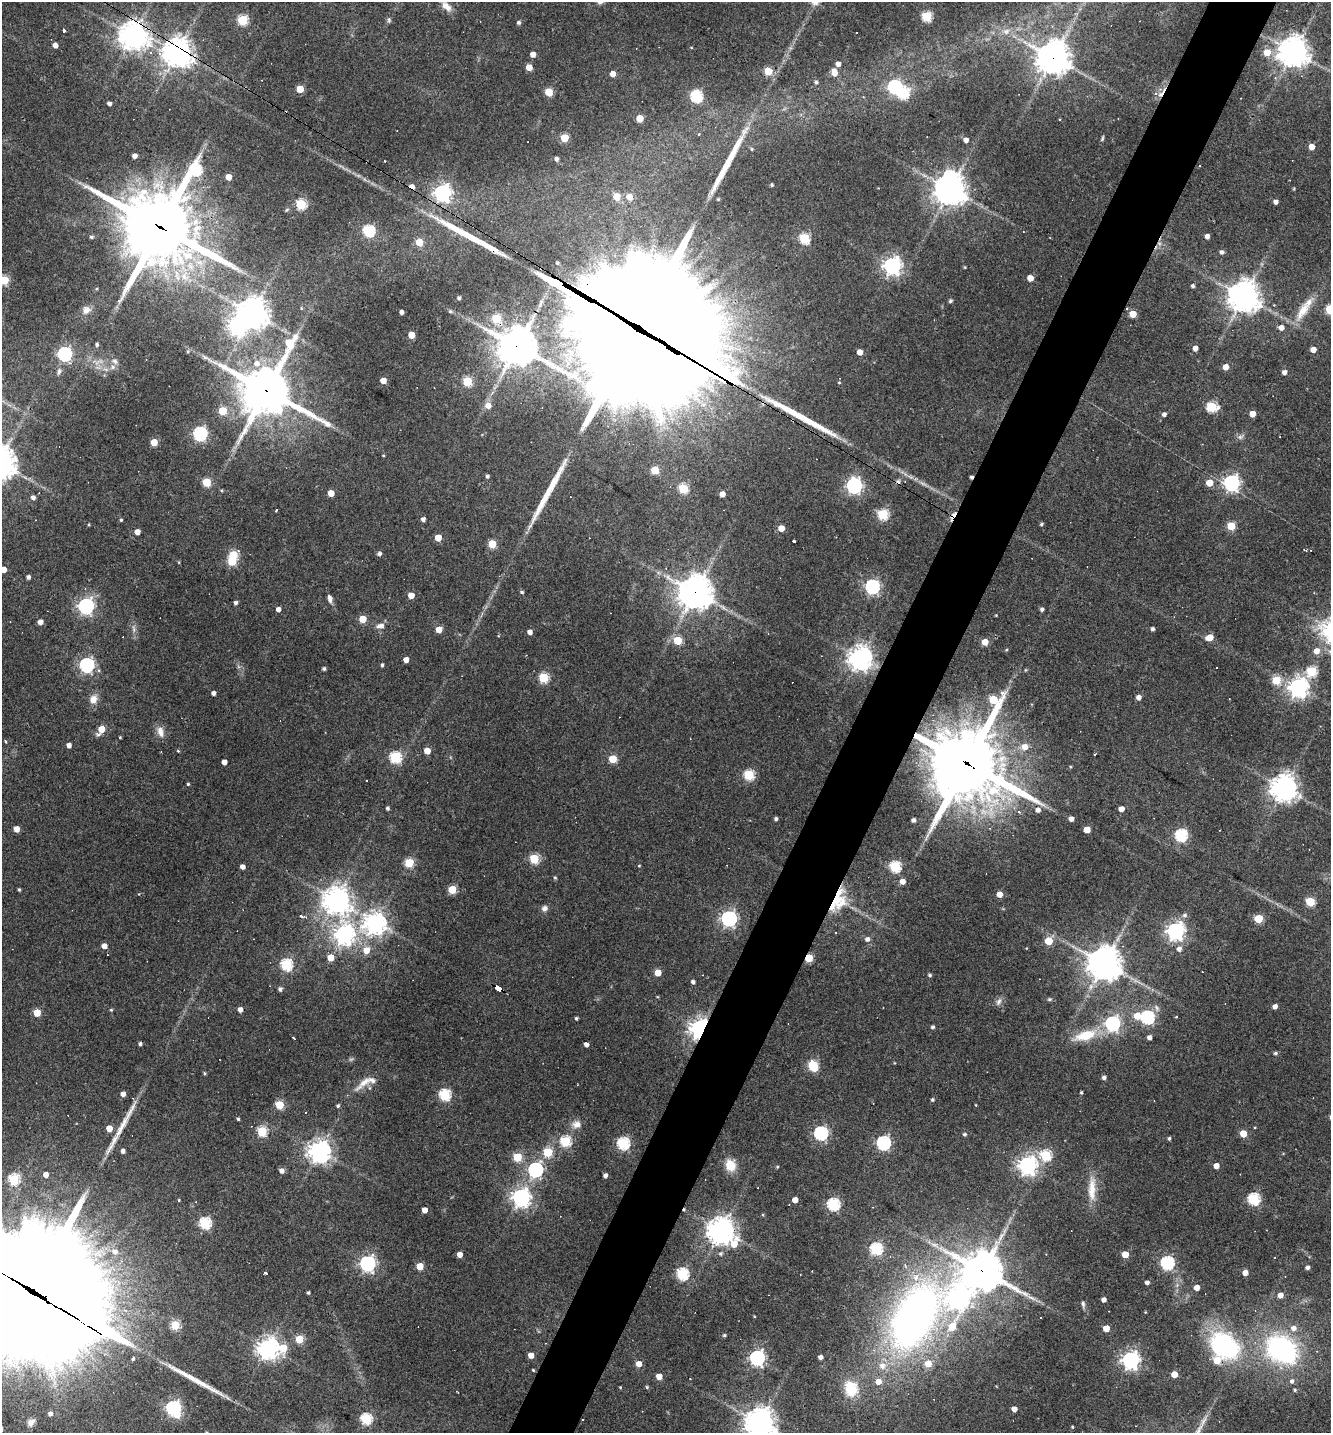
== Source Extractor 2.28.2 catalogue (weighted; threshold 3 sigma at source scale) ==
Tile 10 of 4 x 4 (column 2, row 3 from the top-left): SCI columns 1607-2935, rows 1432-2862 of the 5733 x 5723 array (HDU 1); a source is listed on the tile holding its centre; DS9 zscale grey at full resolution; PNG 1333 x 1435 px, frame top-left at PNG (2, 2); no overlay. Shown black and unused: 5% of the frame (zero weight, under 3 of 4 exposures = <1% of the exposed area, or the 3 px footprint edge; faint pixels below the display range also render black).
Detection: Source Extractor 2.28.2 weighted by HDU 2 'WHT'; one run over the whole footprint, this tile lists its part. Background 0.0711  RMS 0.0055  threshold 0.0249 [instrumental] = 3 sigma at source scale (4.5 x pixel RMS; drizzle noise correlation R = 1.50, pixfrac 1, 0.05/0.05 arcsec/px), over >= 5 px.
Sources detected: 398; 3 too faint to see at this stretch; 9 inside a brighter object's white glare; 25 cosmic-ray / hot-pixel residue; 6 long thin detections or spike segments (spike, bleed or trail) — not listed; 12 inside a brighter listed object's ellipse — not listed separately; the other 343 listed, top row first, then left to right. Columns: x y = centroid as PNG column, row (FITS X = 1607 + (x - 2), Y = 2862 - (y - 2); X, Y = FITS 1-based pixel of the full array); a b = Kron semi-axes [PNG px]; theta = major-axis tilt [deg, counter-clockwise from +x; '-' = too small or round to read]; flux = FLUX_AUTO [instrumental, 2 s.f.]
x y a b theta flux
446 6 15 8 -44 4.1
927 16 5 5 - 38
242 20 5 5 - 43
389 20 7 5 78 1.1
518 22 4 4 - 1.3
63 31 3 3 - 30
1006 31 11 8 27 3.6
133 36 9 8 - 680
55 45 4 4 - 3.5
691 47 4 3 - 0.4
177 52 10 9 - 630
1267 52 6 6 - 9.4
1293 52 9 9 - 760
533 54 4 4 - 4.4
1053 58 11 11 - 870
838 64 4 4 - 3.6
529 67 5 4 - 8.1
768 71 5 5 - 19
834 72 7 5 -80 6
613 74 4 4 - 5.3
816 82 5 4 - 1.1
895 87 6 6 - 100
300 89 5 5 - 14
549 92 5 5 - 19
1161 93 20 4 56 3.9
696 96 6 6 - 74
109 103 4 3 - 2
640 118 5 5 - 14
699 134 3 3 - 2.7
564 138 5 5 - 18
1102 138 8 4 67 0.87
966 140 4 4 - 3.1
1312 147 5 4 - 5.4
751 149 5 4 - 0.82
134 156 4 4 - 3.2
556 159 4 4 - 2
195 170 12 7 52 64
228 177 4 4 - 6.9
772 185 3 3 - 0.85
950 189 9 8 - 880
442 193 7 6 - 230
617 196 5 5 - 14
629 197 6 6 - 6
718 199 4 4 - 0.51
1276 202 4 4 - 2.2
301 204 5 5 - 48
287 210 6 4 44 0.75
161 227 28 23 -31 4500
368 231 6 5 - 63
1207 236 4 4 - 2.9
91 237 5 4 - 1
804 238 5 5 - 46
419 242 5 5 - 11
1222 252 5 5 - 1.6
557 263 4 3 - 0.77
892 266 7 7 - 270
965 267 3 3 - 0.52
541 268 4 3 - 11
1030 278 5 4 - 6.9
4 280 5 5 - 31
1193 286 5 4 - 1.3
1244 297 10 9 - 890
459 298 4 3 - 1.2
950 301 4 4 - 1.1
301 308 5 3 - 0.52
1330 309 5 5 - 41
86 310 11 10 - 3.6
450 311 5 5 - 0.81
1303 311 30 11 59 10
401 312 4 4 - 2
252 313 10 9 - 840
1133 314 5 5 - 10
496 319 6 5 - 25
1281 327 5 5 - 3.4
635 332 69 53 -45 20000
411 335 5 4 - 9.7
289 343 14 7 69 24
97 344 5 4 - 1
517 346 16 12 -28 1600
1195 348 4 4 - 3.5
1313 349 4 4 - 4.7
188 352 5 4 - 0.73
860 352 5 4 - 4.9
65 354 6 6 - 120
257 363 8 8 - 4.2
112 367 8 7 - 2.5
1225 367 4 4 - 5.7
59 371 10 6 61 1.9
1284 372 4 4 - 2.3
383 380 4 4 - 6.7
467 381 5 5 - 31
839 382 4 3 - 0.48
266 391 19 15 -31 2500
488 405 7 6 - 4.6
1211 407 7 5 32 51
222 411 5 5 - 21
1164 414 4 4 - 2
1253 414 4 4 - 5.9
200 434 6 6 - 110
154 442 5 5 - 12
383 455 4 3 - 0.44
655 470 5 5 - 18
487 476 4 4 - 1.2
206 482 5 5 - 23
1209 483 5 5 - 10
1231 483 6 6 - 190
854 486 7 6 - 160
683 489 5 5 - 36
331 493 5 4 - 8.2
722 494 4 4 - 4.6
33 498 5 5 - 1.9
277 510 3 3 - 5.1
883 514 5 5 - 49
423 519 4 4 - 2.1
35 520 2 2 - 0.29
121 520 4 3 - 0.75
89 524 4 3 - 0.52
1041 524 4 3 - 0.83
1231 526 5 5 - 20
781 528 5 5 - 7.4
137 532 5 4 - 4.3
438 538 5 5 - 9.2
794 541 3 3 - 2
492 544 5 5 - 20
379 554 5 4 - 1.7
232 561 5 5 - 28
3 569 4 4 - 5.1
28 577 4 4 - 1.8
872 587 6 6 - 120
522 592 5 4 - 0.88
695 592 11 11 - 940
411 595 5 4 - 7.2
330 599 9 5 -76 2.5
235 603 4 3 - 2
86 606 6 6 - 170
278 609 4 4 - 2.7
1042 609 4 4 - 1.5
996 615 3 2 - 0.41
363 619 5 5 - 15
40 622 4 4 - 3.7
380 626 13 7 3 3.2
134 629 11 4 -79 1.8
439 629 5 5 - 7.8
1152 629 4 3 - 1.4
530 632 4 4 - 3
1209 637 6 5 - 8.4
678 640 5 5 - 21
985 642 5 4 - 8.5
1006 650 4 3 - 0.54
1316 651 6 6 - 4.9
860 658 8 8 - 530
406 660 4 4 - 4.1
87 665 6 6 - 140
382 665 4 3 - 1
324 669 4 4 - 1.2
1312 671 6 5 - 36
543 678 5 5 - 38
1276 680 5 5 - 24
1298 687 7 7 - 340
213 693 4 4 - 2.2
1138 697 4 4 - 3.2
93 699 12 10 70 5
101 729 7 5 57 10
160 732 15 9 -73 4.5
120 737 3 2 - 0.5
6 742 5 2 - 0.49
69 745 4 4 - 2.8
1025 747 7 6 - 4.6
178 751 4 3 - 0.49
427 751 5 4 - 7.9
395 757 6 6 - 58
613 759 5 5 - 17
224 762 4 4 - 3.6
967 763 29 25 69 4900
749 775 5 5 - 43
367 780 2 2 - 0.39
188 784 3 3 - 0.71
1284 788 9 9 - 600
387 808 4 3 - 1.3
1121 809 5 4 - 4.7
1038 810 6 5 - 2.4
1019 812 4 4 - 1.5
776 819 3 3 - 1.3
1071 819 4 4 - 3.1
913 820 4 4 - 1.9
16 829 4 4 - 6.1
1087 829 5 5 - 10
1181 835 6 6 - 81
534 859 5 5 - 36
409 863 5 5 - 30
639 866 4 3 - 0.47
242 867 4 4 - 2.8
895 867 5 5 - 60
555 877 4 4 - 0.76
902 881 5 4 - 4.7
452 889 5 5 - 22
19 890 4 3 - 0.72
999 894 4 4 - 5.8
336 900 9 9 - 610
835 901 30 22 42 28
1310 902 5 5 - 31
544 908 7 7 - 2.3
1185 915 6 6 - 1.6
302 916 3 3 - 3.3
729 918 6 6 - 180
1259 918 5 5 - 23
375 923 8 8 - 420
1175 931 7 6 - 280
344 934 8 7 - 320
867 939 6 6 - 2.2
1049 941 5 5 - 19
104 946 5 4 - 4.2
1179 949 5 5 - 2.7
366 950 7 6 - 6.5
330 958 5 5 - 8
809 958 5 4 - 21
1104 963 11 11 - 1000
286 964 6 5 - 65
658 972 5 5 - 11
930 975 4 4 - 0.99
693 982 4 4 - 1.6
498 988 8 4 -32 67
280 989 5 5 - 1.7
1049 999 7 5 1 0.92
999 1001 12 6 62 2.2
1275 1006 4 4 - 3
240 1009 4 4 - 3.1
111 1010 4 4 - 0.62
37 1013 5 5 - 14
1137 1016 6 5 - 8.7
1147 1017 6 6 - 100
1176 1017 4 3 - 0.39
576 1018 3 3 - 0.99
1112 1024 6 6 - 140
933 1027 4 4 - 1.2
699 1028 6 6 - 390
1086 1035 21 10 17 19
1149 1037 4 4 - 2.5
294 1038 3 3 - 2.2
140 1044 4 3 - 1.3
586 1044 4 4 - 2.7
1275 1053 5 4 - 1.1
813 1066 7 5 -63 42
205 1073 4 4 - 0.7
1104 1078 4 4 - 1.7
364 1082 35 7 42 6.6
1081 1092 3 3 - 0.74
123 1094 4 4 - 3
445 1095 6 6 - 54
932 1100 4 4 - 0.96
279 1105 5 5 - 25
976 1105 4 3 - 0.42
338 1106 5 4 - 0.94
306 1112 2 2 - 0.36
238 1119 3 3 - 0.8
576 1124 12 10 15 4.2
109 1128 5 4 - 8
262 1131 5 5 - 43
821 1133 6 6 - 120
1243 1133 5 5 - 13
964 1134 4 4 - 1.1
1169 1138 4 4 - 1.1
565 1141 5 5 - 53
623 1143 6 5 - 76
883 1143 6 6 - 110
123 1151 4 4 - 2
319 1151 7 7 - 470
548 1152 5 5 - 28
1046 1155 6 5 - 48
517 1157 5 5 - 24
730 1165 13 11 -73 8.8
1027 1165 7 7 - 290
1216 1166 4 4 - 4.8
535 1170 6 6 - 130
281 1171 5 5 - 2.8
45 1175 4 4 - 3.8
605 1175 4 4 - 2
14 1180 6 5 - 44
1092 1189 37 10 89 11
521 1197 7 7 - 270
1254 1199 6 5 - 67
179 1200 3 3 - 0.49
795 1200 4 4 - 5.3
833 1204 6 6 - 77
425 1210 4 4 - 5.1
205 1223 6 5 - 62
721 1231 8 8 - 660
734 1244 12 9 68 11
876 1249 6 6 - 69
115 1251 8 7 - 3.7
721 1253 6 5 - 1.3
459 1254 4 4 - 4.7
1125 1254 5 5 - 11
1167 1263 6 6 - 97
367 1264 6 6 - 190
420 1266 5 5 - 14
1307 1268 4 3 - 1.9
983 1271 13 13 - 1500
265 1273 3 3 - 3.5
1245 1273 4 4 - 4.5
682 1274 6 5 - 75
1147 1282 4 4 - 1.7
1197 1287 4 4 - 4.9
31 1290 62 39 -33 26000
308 1292 3 3 - 0.97
1280 1295 4 4 - 4.3
1104 1300 4 4 - 2.8
1083 1304 9 5 -80 1.5
1109 1311 3 2 - 0.32
1145 1312 3 3 - 0.4
754 1316 3 2 - 0.39
1041 1317 2 2 - 0.5
914 1318 83 45 48 380
175 1325 5 5 - 30
1106 1328 5 4 - 8.4
1293 1328 7 6 - 3
724 1335 4 4 - 0.86
299 1339 5 5 - 23
1224 1346 37 27 -37 67
268 1348 7 7 - 420
283 1348 7 6 - 18
1282 1350 25 18 -35 100
531 1355 4 4 - 5.7
820 1357 4 4 - 2.4
757 1358 6 6 - 170
133 1359 4 4 - 1
1130 1360 6 6 - 260
639 1364 5 4 - 5.5
533 1370 3 3 - 0.56
1174 1374 5 4 - 9.5
659 1376 4 4 - 6.9
1292 1381 5 5 - 1.6
620 1387 3 3 - 0.47
647 1387 4 4 - 0.71
851 1389 24 17 -68 16
1295 1390 4 4 - 0.71
173 1408 6 6 - 130
1014 1409 4 4 - 3.3
50 1414 5 5 - 2.3
366 1419 5 5 - 53
31 1422 10 8 47 3.2
760 1423 10 9 - 770
1072 1427 3 3 - 0.5
Overlapping masked pixels (flux is a lower limit): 20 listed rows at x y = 133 36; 177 52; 1053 58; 1161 93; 442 193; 161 227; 541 268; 496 319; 635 332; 517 346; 266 391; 695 592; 967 763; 835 901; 809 958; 498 988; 699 1028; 983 1271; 31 1290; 914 1318
Isophote crosses this tile's border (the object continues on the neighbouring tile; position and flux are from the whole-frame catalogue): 5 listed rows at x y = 4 280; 1330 309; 3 569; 31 1290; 760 1423